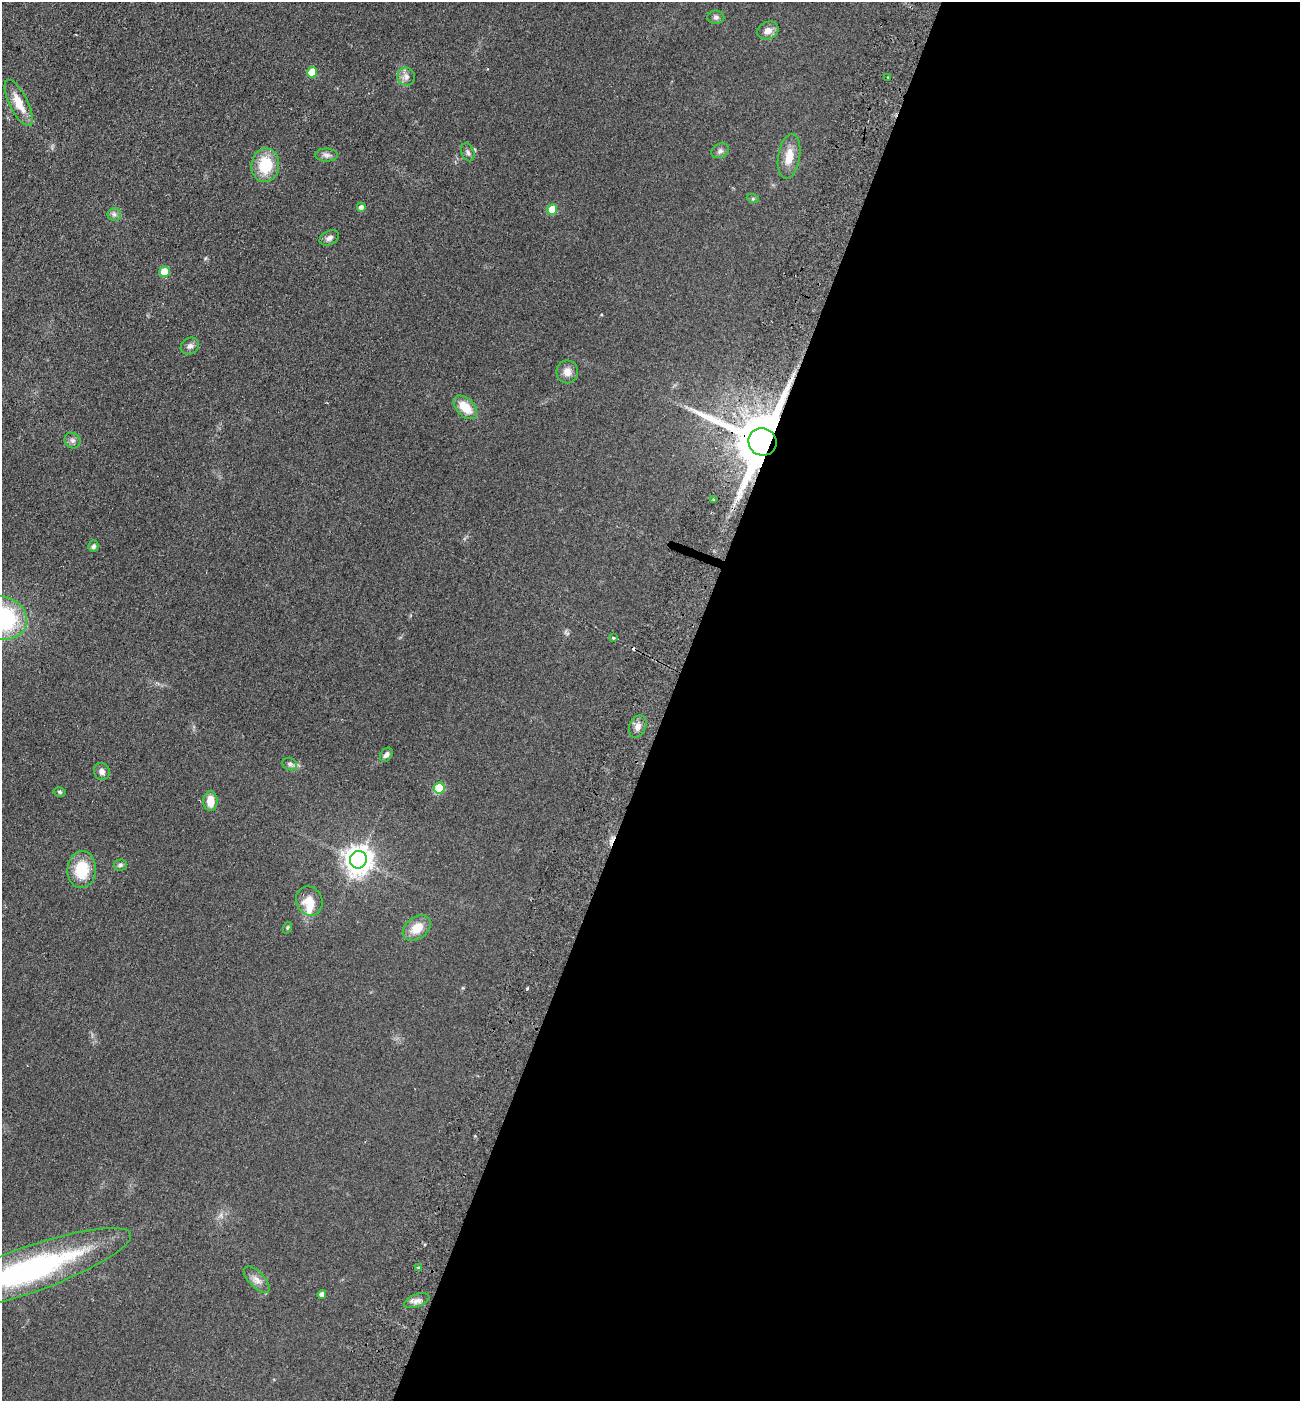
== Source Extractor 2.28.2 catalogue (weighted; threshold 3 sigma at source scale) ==
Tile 12 of 4 x 4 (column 4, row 3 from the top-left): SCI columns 4091-5388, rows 1427-2825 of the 5718 x 5651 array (HDU 1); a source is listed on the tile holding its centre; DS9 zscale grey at full resolution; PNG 1302 x 1403 px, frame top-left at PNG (2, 2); each listed source drawn as its Kron ellipse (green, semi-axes under 4 px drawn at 4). Shown black and unused: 49% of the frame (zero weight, under 2 of 3 exposures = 3% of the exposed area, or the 3 px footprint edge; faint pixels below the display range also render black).
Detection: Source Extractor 2.28.2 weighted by HDU 2 'WHT'; one run over the whole footprint, this tile lists its part. Background 0.0766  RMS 0.0099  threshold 0.0447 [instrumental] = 3 sigma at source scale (4.5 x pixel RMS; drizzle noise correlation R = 1.50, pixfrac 1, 0.05/0.05 arcsec/px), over >= 5 px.
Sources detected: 47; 2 cosmic-ray / hot-pixel residue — neither listed nor drawn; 1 inside a brighter listed object's ellipse — not listed separately; the other 44 listed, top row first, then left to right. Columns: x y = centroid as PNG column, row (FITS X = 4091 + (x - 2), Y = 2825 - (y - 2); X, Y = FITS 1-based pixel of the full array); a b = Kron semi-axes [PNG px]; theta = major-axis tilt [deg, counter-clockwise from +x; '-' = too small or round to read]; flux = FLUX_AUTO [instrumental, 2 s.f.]
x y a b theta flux
716 17 8 6 -2 2.8
768 31 11 8 23 7.1
312 72 5 5 - 26
406 77 9 8 - 4.9
888 77 3 2 - 0.89
19 103 25 9 -64 16
720 151 9 7 27 3.3
468 152 9 6 -68 2.9
326 155 11 6 0 3.8
789 156 23 11 80 15
265 165 17 14 82 33
753 199 6 4 -18 1.2
361 207 4 4 - 3.9
552 209 5 5 - 24
114 214 6 6 - 2.7
329 238 10 7 26 4
164 272 5 5 - 22
190 346 9 8 - 3.8
567 372 11 11 - 7.7
465 407 14 8 -45 20
72 440 8 7 - 3.2
762 442 14 13 - 7800
714 500 4 2 - 0.92
93 546 6 5 - 2.3
2 618 25 21 -16 130
613 638 3 3 - 3.8
638 726 11 8 66 5.3
386 755 8 5 55 3.6
290 764 8 6 -22 2.5
102 771 8 7 - 3.9
439 788 5 5 - 46
60 792 6 4 -16 1.3
210 801 10 7 -89 13
358 860 9 8 - 1200
120 865 6 5 - 1.9
82 870 18 14 85 32
309 901 15 13 -67 16
287 928 6 3 71 1.1
417 928 15 10 37 16
418 1268 3 3 - 1.5
28 1270 109 23 19 240
257 1280 17 8 -46 6.9
322 1294 4 4 - 5.1
417 1301 13 6 20 4.8
Overlapping masked pixels (flux is a lower limit): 1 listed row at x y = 762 442
Isophote crosses this tile's border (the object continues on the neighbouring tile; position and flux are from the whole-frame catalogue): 2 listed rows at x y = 2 618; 28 1270